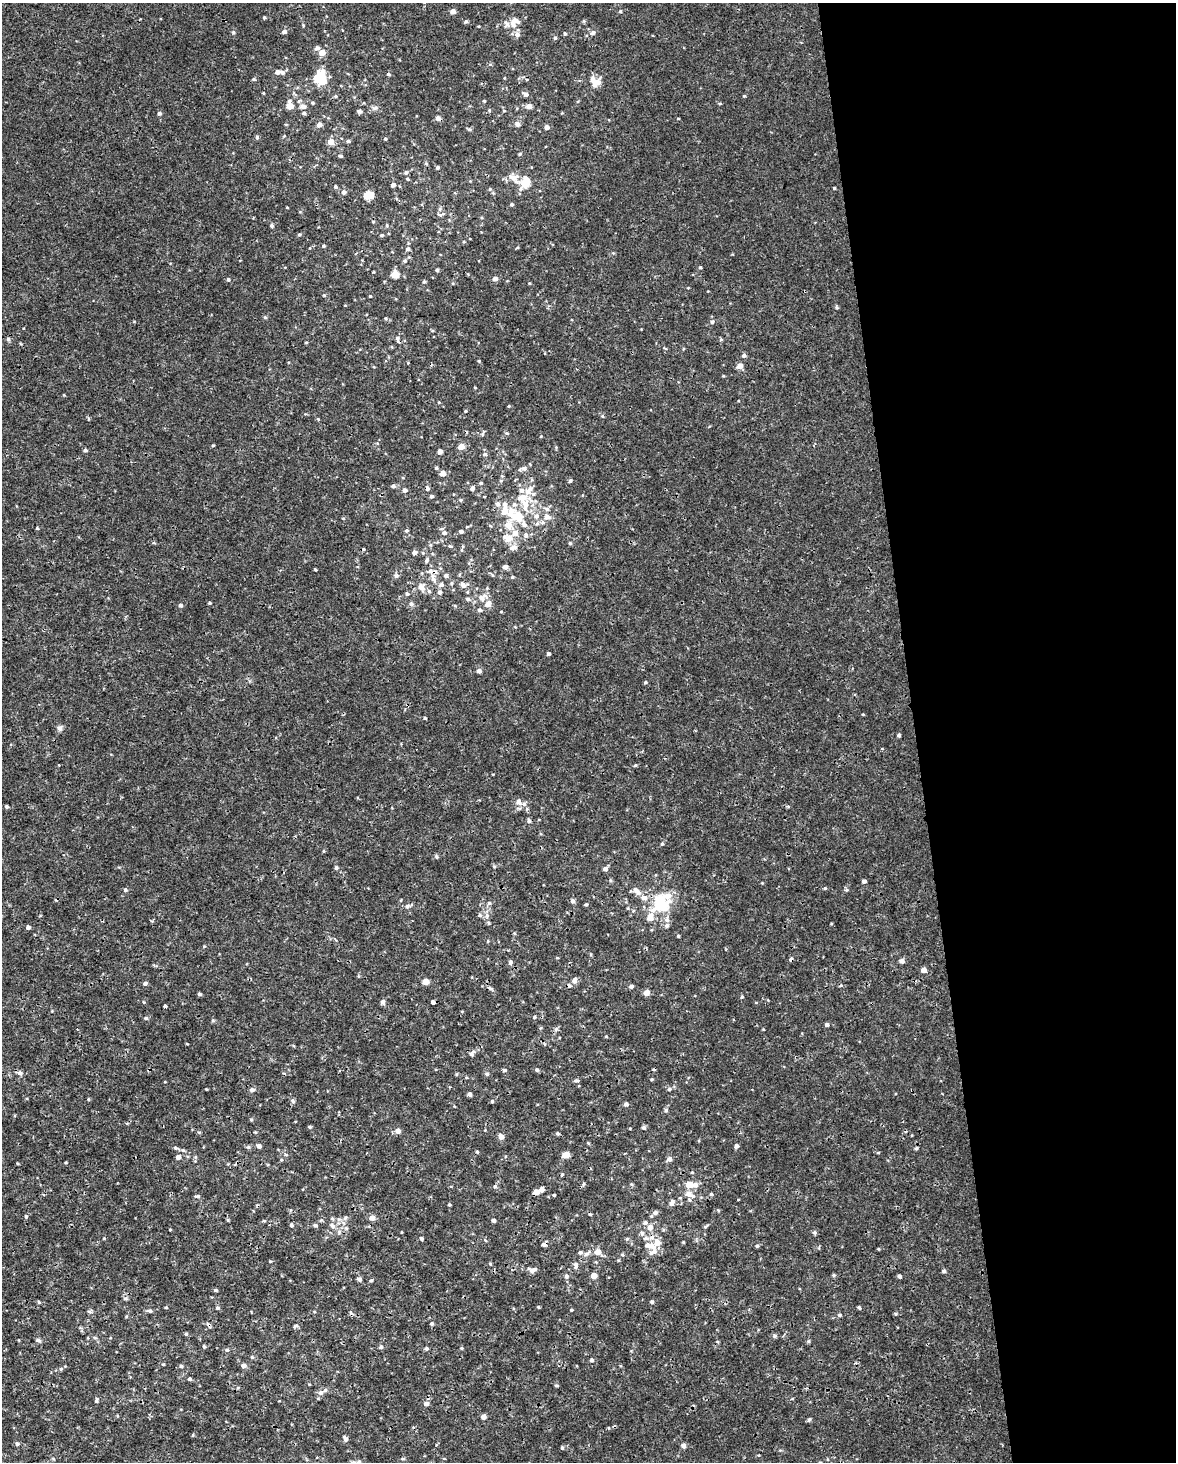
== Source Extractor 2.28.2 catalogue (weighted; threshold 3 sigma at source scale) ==
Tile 8 of 4 x 3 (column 4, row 2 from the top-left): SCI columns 3521-4694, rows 1519-2978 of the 4694 x 4454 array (HDU 1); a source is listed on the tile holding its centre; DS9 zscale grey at full resolution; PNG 1178 x 1464 px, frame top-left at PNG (2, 3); no overlay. Shown black and unused: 22% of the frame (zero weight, under 3 of 4 exposures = <1% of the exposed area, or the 3 px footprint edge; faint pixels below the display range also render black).
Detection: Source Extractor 2.28.2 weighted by HDU 2 'WHT'; one run over the whole footprint, this tile lists its part. Background 5.86e-04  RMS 8.8e-04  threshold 0.00397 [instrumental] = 3 sigma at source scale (4.5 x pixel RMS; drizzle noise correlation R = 1.50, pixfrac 1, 0.0396/0.0396 arcsec/px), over >= 5 px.
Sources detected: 371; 1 inside a brighter object's white glare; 14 cosmic-ray / hot-pixel residue — not listed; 24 inside a brighter listed object's ellipse — not listed separately; the other 332 listed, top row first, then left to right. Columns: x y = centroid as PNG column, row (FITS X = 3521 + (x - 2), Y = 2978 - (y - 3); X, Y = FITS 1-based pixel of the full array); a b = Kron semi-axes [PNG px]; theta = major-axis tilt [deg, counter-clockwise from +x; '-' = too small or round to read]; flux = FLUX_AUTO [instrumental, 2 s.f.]
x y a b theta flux
453 11 4 4 - 0.49
620 11 4 4 - 0.14
264 17 4 4 - 0.099
515 20 12 9 14 0.7
466 21 5 4 - 0.16
303 25 4 3 - 0.082
233 32 5 5 - 0.15
284 32 5 5 - 0.25
565 33 4 4 - 0.13
593 33 7 6 - 0.23
517 34 7 6 - 0.36
555 38 5 4 - 0.15
317 48 6 5 - 0.26
322 53 5 5 - 0.84
490 64 5 3 - 0.093
277 72 5 4 - 0.35
282 72 6 5 - 0.29
388 74 4 3 - 0.14
320 78 11 10 - 3.3
253 79 5 4 - 0.11
598 82 13 7 51 0.61
263 93 3 3 - 0.073
525 94 6 4 -28 0.35
336 96 4 4 - 0.095
744 96 4 4 - 0.083
299 101 6 4 44 0.11
484 101 4 3 - 0.082
312 103 5 4 - 0.1
720 103 5 3 - 0.087
290 106 9 7 -12 0.6
303 106 7 6 - 0.33
529 106 5 4 - 0.59
375 108 8 5 22 0.22
359 111 5 4 - 0.2
504 111 4 3 - 0.071
159 113 5 4 - 0.19
304 113 5 5 - 0.13
438 118 5 4 - 0.39
678 118 4 2 - 0.063
517 124 6 5 - 0.32
319 125 5 4 - 0.49
547 127 4 4 - 0.43
469 129 5 4 - 0.13
257 137 5 4 - 0.13
385 139 4 4 - 0.096
348 141 5 4 - 0.14
331 142 5 5 - 0.84
519 154 4 4 - 0.092
340 156 4 4 - 0.16
426 163 5 4 - 0.099
437 168 4 4 - 0.14
406 172 5 5 - 0.16
513 177 16 11 -35 0.81
407 179 4 4 - 0.093
525 182 9 7 72 2.1
393 185 4 4 - 0.3
335 186 5 4 - 0.13
834 188 3 3 - 0.086
490 189 5 4 - 0.11
343 192 6 5 - 0.29
369 195 5 5 - 2.6
512 204 4 4 - 0.14
441 214 11 4 18 0.19
373 222 4 3 - 0.084
272 225 5 4 - 0.19
387 225 5 3 - 0.09
299 234 5 4 - 0.13
382 235 6 4 1 0.12
323 246 4 4 - 0.13
408 249 5 5 - 0.19
405 261 5 5 - 0.15
700 267 4 3 - 0.13
437 270 4 4 - 0.14
395 274 5 5 - 2
228 279 5 5 - 0.16
495 279 5 4 - 0.38
424 282 5 4 - 0.13
529 283 4 3 - 0.069
324 295 4 4 - 0.078
370 296 3 3 - 0.089
837 307 5 4 - 0.13
265 317 5 4 - 0.12
712 322 5 5 - 0.21
8 339 5 5 - 0.16
397 339 8 5 -83 0.24
721 339 5 4 - 0.12
744 355 5 5 - 0.21
479 361 4 3 - 0.079
740 366 5 5 - 0.68
723 376 4 3 - 0.071
509 406 4 3 - 0.086
465 411 3 3 - 0.092
602 416 5 4 - 0.11
318 419 4 3 - 0.076
507 433 5 4 - 0.11
483 434 7 4 66 0.15
213 445 4 3 - 0.087
461 447 5 4 - 0.97
85 450 5 4 - 0.16
440 451 4 4 - 0.41
485 454 5 5 - 0.2
436 468 4 4 - 0.12
524 468 7 6 - 0.27
443 473 5 5 - 0.58
501 480 5 3 - 0.093
570 481 5 4 - 0.16
481 483 4 4 - 0.12
393 486 5 4 - 0.19
427 488 6 5 - 0.19
472 488 5 5 - 0.24
405 490 5 5 - 0.24
432 496 4 4 - 0.2
461 500 5 4 - 0.1
498 504 7 6 - 0.28
525 505 23 10 -89 1.5
547 509 6 5 - 0.2
504 511 8 7 - 0.7
517 516 10 8 -28 1.8
536 516 7 7 - 0.38
547 517 8 6 -18 0.44
542 522 7 6 - 0.24
509 525 12 9 -45 0.94
37 528 4 3 - 0.085
406 531 4 3 - 0.13
461 531 4 3 - 0.24
444 533 6 5 - 0.27
526 535 7 6 - 0.26
508 538 14 9 33 0.79
570 543 4 4 - 0.12
450 546 5 4 - 0.091
513 548 11 6 18 0.44
414 552 5 4 - 0.26
423 553 5 3 - 0.076
427 560 6 4 65 0.15
505 567 4 4 - 0.36
396 575 7 6 - 0.21
446 576 5 5 - 0.22
512 577 4 4 - 0.11
433 579 13 6 -72 0.51
452 583 5 3 - 0.11
441 585 7 6 - 0.23
463 585 8 6 -55 0.39
421 587 12 8 -63 0.54
440 592 6 5 - 0.23
407 594 6 5 - 0.15
482 598 10 7 -35 0.43
468 599 5 5 - 0.19
209 603 4 3 - 0.098
411 604 7 6 - 0.22
488 604 9 7 58 0.48
181 605 5 4 - 0.2
479 610 5 5 - 0.19
548 654 4 4 - 0.15
479 671 5 5 - 0.32
645 682 5 4 - 0.11
425 718 4 3 - 0.11
60 728 7 7 - 0.25
899 735 4 4 - 0.15
635 765 4 4 - 0.11
518 802 9 7 -78 0.4
7 806 4 4 - 0.15
788 806 6 3 -19 0.098
529 821 5 5 - 0.19
662 844 5 4 - 0.12
323 851 5 3 - 0.077
436 857 6 5 - 0.14
336 868 5 4 - 0.16
605 869 5 4 - 0.35
864 881 4 4 - 0.26
825 888 5 4 - 0.1
125 890 5 4 - 0.16
635 890 9 6 -42 0.36
846 890 5 4 - 0.14
644 898 8 6 -14 0.46
573 901 6 5 - 0.25
489 903 5 5 - 0.16
586 905 5 3 - 0.097
407 906 7 5 18 0.22
661 906 21 14 16 3.2
480 915 5 5 - 0.18
487 915 8 6 -71 0.28
667 920 7 6 - 0.28
28 927 4 4 - 0.22
514 933 4 4 - 0.083
678 936 3 3 - 0.099
488 941 5 3 - 0.074
902 961 5 5 - 0.34
510 962 6 5 - 0.18
923 970 5 4 - 0.55
574 980 8 5 72 0.33
426 982 5 4 - 1.1
145 983 5 4 - 0.21
631 986 4 4 - 0.25
491 988 8 4 -33 0.17
646 993 5 5 - 0.56
199 994 4 3 - 0.17
742 997 5 4 - 0.1
143 1002 5 3 - 0.07
383 1002 6 6 - 0.23
433 1002 4 4 - 0.64
165 1006 3 3 - 0.33
535 1017 4 4 - 0.11
146 1018 5 4 - 0.14
213 1020 5 4 - 0.12
827 1025 4 4 - 0.25
556 1029 7 5 46 0.19
471 1054 8 6 45 0.29
504 1070 5 4 - 0.13
537 1070 5 5 - 0.14
20 1073 7 6 - 0.25
487 1074 6 5 - 0.18
652 1079 4 3 - 0.09
576 1081 8 3 4 0.14
206 1089 3 2 - 0.064
669 1089 6 5 - 0.19
252 1090 5 5 - 0.26
469 1094 4 4 - 0.26
89 1099 3 3 - 0.13
293 1101 7 5 -68 0.18
492 1101 4 4 - 0.14
626 1104 5 5 - 0.23
666 1110 6 5 - 0.15
251 1119 5 3 - 0.096
309 1127 5 4 - 0.1
644 1128 5 5 - 0.19
398 1131 5 5 - 0.52
557 1133 4 4 - 0.13
501 1136 5 5 - 0.53
588 1143 5 4 - 0.083
259 1146 4 4 - 0.33
736 1146 4 4 - 0.27
248 1147 5 5 - 0.14
175 1148 6 5 - 0.16
916 1148 5 4 - 0.11
183 1150 5 5 - 0.14
566 1155 5 4 - 1.4
178 1157 5 4 - 0.4
669 1159 6 5 - 0.32
281 1160 4 4 - 0.09
562 1175 5 3 - 0.099
631 1184 5 3 - 0.095
689 1184 7 6 - 1
495 1186 5 5 - 0.14
542 1189 4 4 - 0.55
536 1192 6 5 - 0.44
688 1194 11 9 -3 0.52
711 1194 5 5 - 0.11
554 1195 4 3 - 0.092
197 1196 6 4 6 0.16
671 1203 8 5 69 0.33
449 1205 3 3 - 0.1
718 1210 5 3 - 0.091
655 1212 6 6 - 0.28
26 1216 4 4 - 0.096
345 1218 8 4 46 0.22
372 1218 6 5 - 0.49
494 1221 4 4 - 0.23
645 1223 6 6 - 0.23
291 1225 5 4 - 0.15
315 1225 5 4 - 0.17
332 1226 9 5 -46 0.29
706 1226 7 4 34 0.13
650 1227 6 6 - 0.51
346 1228 6 4 -18 0.14
170 1229 3 2 - 0.062
642 1233 6 5 - 0.21
814 1233 5 5 - 0.16
104 1238 4 3 - 0.061
421 1239 4 4 - 0.13
627 1239 5 4 - 0.14
683 1242 3 3 - 0.083
544 1244 7 5 -13 0.23
649 1246 18 7 -16 0.85
757 1246 4 4 - 0.12
879 1249 4 3 - 0.071
580 1252 6 5 - 0.19
598 1252 11 8 -2 0.63
586 1254 7 5 45 0.22
622 1255 5 3 - 0.1
270 1261 4 3 - 0.069
576 1265 10 6 -89 0.29
533 1270 12 6 6 0.39
944 1271 5 4 - 0.16
594 1275 5 5 - 0.72
834 1275 5 4 - 0.13
566 1276 7 6 - 0.2
899 1276 4 4 - 0.2
359 1279 4 4 - 0.27
371 1280 4 4 - 0.11
216 1290 4 3 - 0.12
126 1298 7 4 6 0.15
39 1302 4 4 - 0.1
652 1302 4 4 - 0.16
166 1307 4 3 - 0.071
538 1307 3 3 - 0.099
859 1307 4 3 - 0.15
217 1308 5 5 - 0.15
571 1310 4 3 - 0.089
150 1311 5 5 - 0.17
89 1312 6 4 -4 0.14
895 1314 4 4 - 0.1
839 1315 5 4 - 0.12
432 1324 5 5 - 0.17
186 1334 4 4 - 0.13
775 1336 6 5 - 0.16
38 1340 6 5 - 0.22
808 1341 5 4 - 0.12
204 1346 4 4 - 0.12
381 1347 5 5 - 0.17
426 1348 5 5 - 0.16
461 1348 4 4 - 0.098
227 1350 5 5 - 0.14
252 1357 5 5 - 0.12
592 1360 5 5 - 0.19
163 1364 4 3 - 0.082
243 1365 6 5 - 0.34
181 1366 5 4 - 0.15
61 1369 5 4 - 0.12
189 1379 4 4 - 0.16
556 1385 6 3 -1 0.1
321 1392 8 7 - 0.36
792 1399 4 3 - 0.065
97 1400 8 3 87 0.14
426 1404 5 5 - 0.35
483 1416 5 5 - 0.4
809 1419 5 4 - 0.16
345 1438 9 5 -56 0.23
17 1444 4 4 - 0.18
683 1446 6 5 - 0.26
562 1448 5 4 - 0.12
403 1459 6 3 0 0.12
359 1462 8 5 10 0.21
Overlapping masked pixels (flux is a lower limit): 2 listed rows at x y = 438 118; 544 1244
Isophote crosses this tile's border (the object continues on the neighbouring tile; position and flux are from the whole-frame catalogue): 1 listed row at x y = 359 1462
Unlisted compact peaks at least as high as the median listed source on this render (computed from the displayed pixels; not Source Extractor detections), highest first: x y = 315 569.